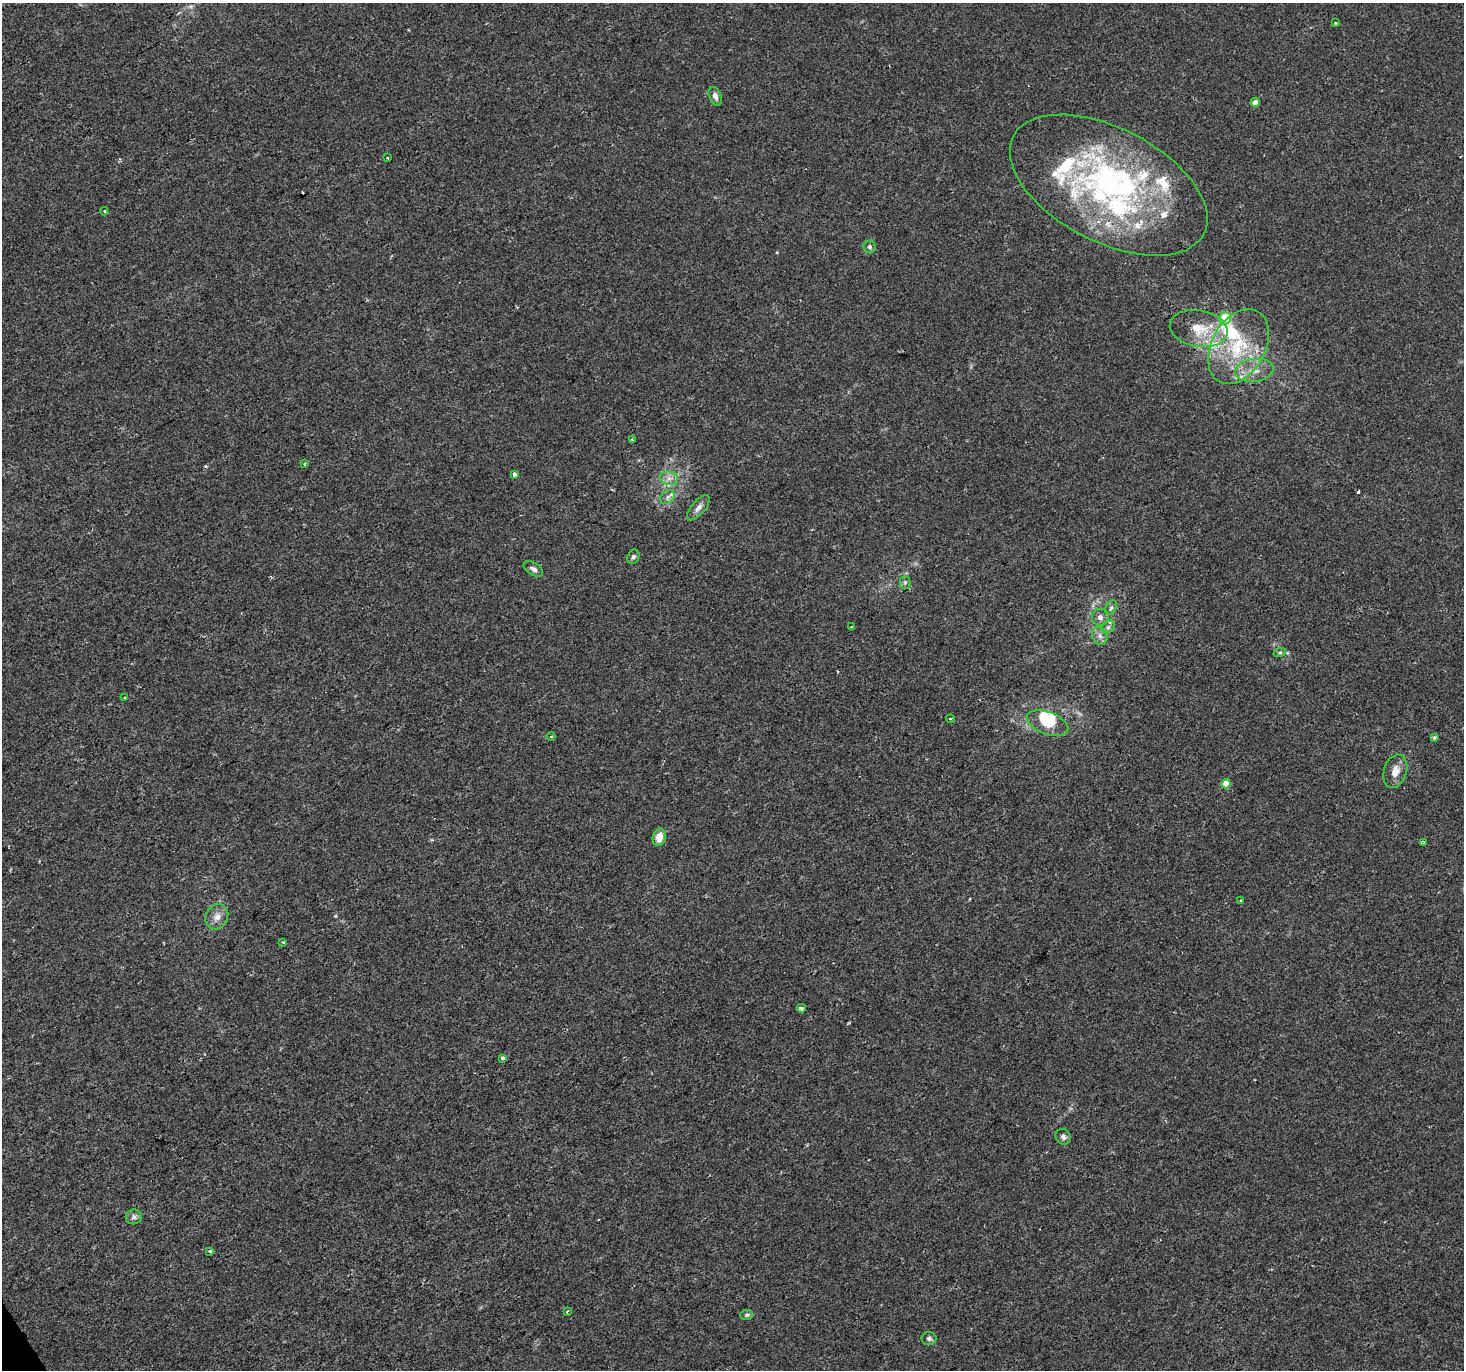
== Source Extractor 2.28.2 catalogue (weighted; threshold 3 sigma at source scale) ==
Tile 7 of 4 x 4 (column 3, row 2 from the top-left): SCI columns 2927-4388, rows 2847-4214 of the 5854 x 5755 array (HDU 1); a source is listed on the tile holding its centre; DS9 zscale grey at full resolution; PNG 1466 x 1372 px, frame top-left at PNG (2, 3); each listed source drawn as its Kron ellipse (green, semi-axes under 4 px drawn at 4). Shown black and unused: <1% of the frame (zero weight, under 2 of 3 exposures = <1% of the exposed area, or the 3 px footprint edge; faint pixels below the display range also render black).
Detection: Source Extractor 2.28.2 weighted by HDU 2 'WHT'; one run over the whole footprint, this tile lists its part. Background 0.004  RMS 0.0027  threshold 0.012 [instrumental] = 3 sigma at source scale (4.5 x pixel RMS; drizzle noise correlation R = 1.50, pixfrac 1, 0.0396/0.0396 arcsec/px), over >= 5 px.
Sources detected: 66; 1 inside a brighter object's white glare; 4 cosmic-ray / hot-pixel residue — neither listed nor drawn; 15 inside a brighter listed object's ellipse — not listed separately; the other 46 listed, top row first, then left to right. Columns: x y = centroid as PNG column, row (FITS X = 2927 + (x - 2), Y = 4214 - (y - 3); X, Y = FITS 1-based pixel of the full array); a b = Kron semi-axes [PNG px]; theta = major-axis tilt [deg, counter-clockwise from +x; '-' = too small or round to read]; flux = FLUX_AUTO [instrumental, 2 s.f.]
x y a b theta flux
1336 23 3 3 - 0.48
715 96 10 5 -68 1.2
1255 102 4 4 - 2.3
387 158 3 3 - 0.26
1109 185 107 57 -27 79
104 211 4 3 - 0.26
870 247 6 6 - 0.61
1225 318 6 5 - 19
1199 329 29 18 -10 8
1238 347 40 27 61 19
1254 370 19 11 8 3.9
632 440 3 3 - 0.33
304 464 4 3 - 0.36
515 474 4 3 - 1.3
669 478 9 7 -10 1.5
667 497 8 6 37 0.92
698 508 15 7 50 1.4
633 557 7 5 64 0.7
533 569 11 6 -31 1.1
905 582 6 5 - 0.5
1111 608 8 5 62 0.62
1100 617 8 8 - 1.1
851 627 4 2 - 0.21
1108 627 7 5 43 0.75
1100 636 9 7 -65 1.3
1280 652 6 4 19 0.46
125 698 3 3 - 0.61
950 719 4 3 - 0.33
1048 723 22 11 -20 6.1
551 736 4 3 - 0.28
1434 737 4 3 - 0.81
1395 771 17 11 72 2.7
1226 784 4 4 - 4.6
659 837 9 6 76 3.3
1424 843 4 3 - 0.61
1241 900 3 3 - 0.37
217 917 13 11 61 2.2
283 942 3 3 - 0.63
801 1008 4 4 - 0.99
503 1058 4 3 - 1.2
1063 1137 8 7 - 0.93
134 1217 8 7 - 0.86
210 1251 3 3 - 0.78
567 1311 3 3 - 0.52
747 1315 6 5 - 0.46
929 1338 7 6 - 0.68